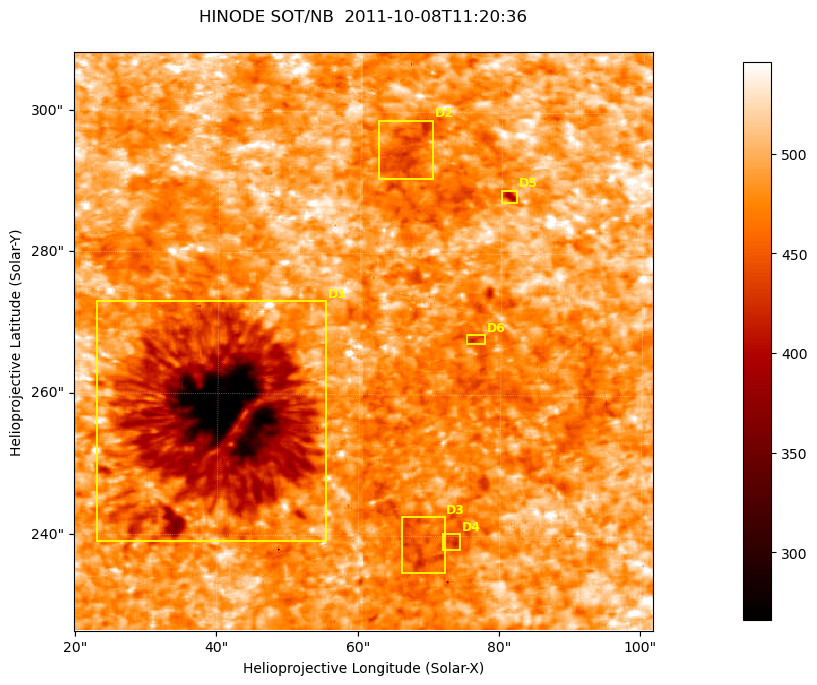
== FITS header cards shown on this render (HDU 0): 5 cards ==
TELESCOP= 'HINODE'
INSTRUME= 'SOT/NB'
DATE_OBS= '2011-10-08T11:20:36.529'
CTYPE1  = 'Solar-X'
CTYPE2  = 'Solar-Y'

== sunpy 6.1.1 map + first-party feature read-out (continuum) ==
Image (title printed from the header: HINODE SOT/NB  2011-10-08T11:20:36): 512 x 512 px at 0.16 arcsec/px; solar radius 960 arcsec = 6000 px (partial field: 0.2% of the solar disc is inside the frame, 100% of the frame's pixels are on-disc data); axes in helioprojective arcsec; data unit not stated in the header (colour bar unlabelled)
Orientation: roll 0.412 deg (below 1 deg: not rotated)
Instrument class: CONTINUUM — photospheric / low-chromospheric filtergram (TF Fe I 5576): granulation and sunspots, dark-feature search
Dark features (sunspots / pores): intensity divided by the frame's on-disc median (partial field: no limb-darkening profile); reference = the frame's on-disc median (the 8%-of-disc-diameter window exceeds this field); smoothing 3 px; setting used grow <= 0.92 with closing radius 1 px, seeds <= 0.88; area >= 65 px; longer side >= 6 px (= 0.96 arcsec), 3 px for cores <= 0.7; partial field; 6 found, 6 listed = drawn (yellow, D1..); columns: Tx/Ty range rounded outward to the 1 arcsec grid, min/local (2 s.f., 1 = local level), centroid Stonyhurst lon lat
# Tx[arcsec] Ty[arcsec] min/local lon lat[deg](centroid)
D1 22..56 239..274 0.5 +3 +22
D2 62..71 290..299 0.86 +4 +24
D3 66..73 234..243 0.86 +4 +21
D4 72..75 238..241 0.86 +5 +21
D5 80..83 287..289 0.81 +5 +24
D6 75..78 267..269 0.86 +5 +22